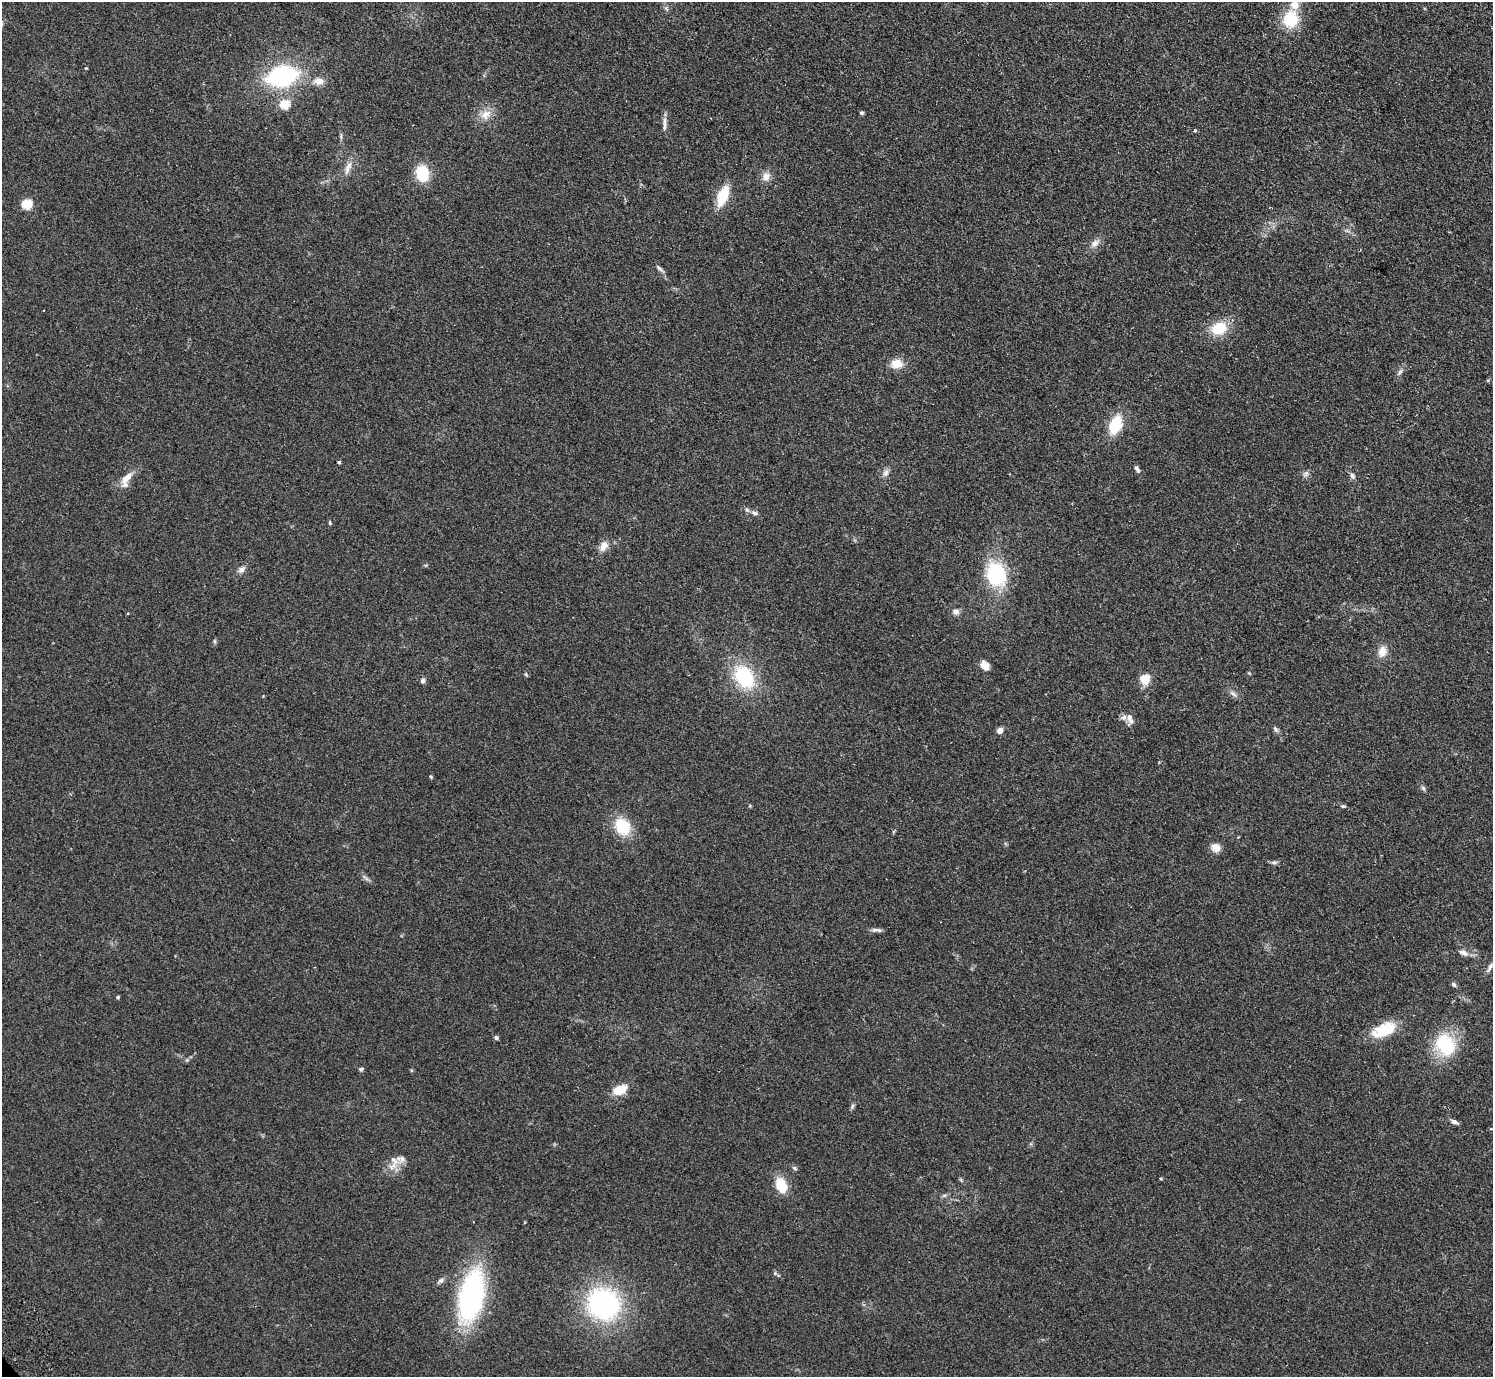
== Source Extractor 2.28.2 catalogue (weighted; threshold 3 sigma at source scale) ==
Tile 10 of 4 x 4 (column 2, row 3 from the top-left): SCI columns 1538-3028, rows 1576-2950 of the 6057 x 6041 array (HDU 1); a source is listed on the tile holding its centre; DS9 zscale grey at full resolution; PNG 1495 x 1379 px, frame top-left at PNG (2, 2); no overlay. Shown black and unused: <1% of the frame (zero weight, under 2 of 3 exposures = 3% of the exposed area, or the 3 px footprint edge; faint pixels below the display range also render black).
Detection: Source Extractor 2.28.2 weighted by HDU 2 'WHT'; one run over the whole footprint, this tile lists its part. Background 0.19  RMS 0.011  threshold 0.05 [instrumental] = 3 sigma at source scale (4.5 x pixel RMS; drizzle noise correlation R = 1.50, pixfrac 1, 0.05/0.05 arcsec/px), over >= 5 px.
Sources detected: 76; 3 inside a brighter listed object's ellipse — not listed separately; the other 73 listed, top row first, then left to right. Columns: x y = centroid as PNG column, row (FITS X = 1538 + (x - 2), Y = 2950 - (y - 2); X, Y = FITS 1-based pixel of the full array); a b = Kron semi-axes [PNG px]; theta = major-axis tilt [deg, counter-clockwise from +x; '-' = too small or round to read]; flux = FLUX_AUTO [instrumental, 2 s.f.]
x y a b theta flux
666 8 7 4 -55 2.1
1290 19 17 15 81 41
86 68 4 3 - 1
282 76 30 19 14 130
318 81 12 9 -2 8.9
285 104 5 5 - 53
861 113 5 5 - 1.7
486 114 16 12 33 13
665 122 17 5 -89 5.4
1195 130 4 4 - 1.6
341 137 8 4 90 1.9
348 168 23 7 68 9
422 173 14 11 -78 37
766 177 12 10 52 8
723 196 16 8 68 41
27 204 5 5 - 63
1095 243 11 9 43 6.6
659 268 15 4 -43 3.1
1219 328 16 13 19 32
897 364 14 11 2 14
1400 372 9 4 54 2.8
1115 425 17 11 67 40
339 462 3 3 - 1.6
1137 469 10 5 -58 3.4
886 473 11 7 71 4.9
1306 474 9 6 75 3.3
1352 476 9 6 -61 3.1
126 479 26 10 62 13
755 513 11 5 -17 3.6
330 523 7 3 82 1.2
603 546 13 9 61 8.9
241 570 9 7 46 4.7
996 574 27 21 -73 76
956 612 9 8 - 4.4
214 641 6 4 -89 1.6
1382 651 13 10 73 11
985 665 10 7 -47 11
526 674 6 4 -56 1.3
744 677 26 18 -57 69
1144 679 8 7 - 24
423 681 6 6 - 3.1
1233 694 13 4 -37 3.5
1130 719 16 7 -85 6
1275 729 8 5 -59 2.7
1000 730 4 4 - 14
430 777 4 4 - 1.5
1423 788 7 4 -46 2
1343 806 7 4 -7 1.6
622 827 18 14 -57 40
893 832 6 3 71 1.2
1216 848 12 11 - 8
1274 862 8 5 7 2.5
875 930 10 6 10 3.7
1463 953 12 7 -26 5.5
1490 967 17 5 61 4.5
1454 985 7 5 -45 2.3
118 997 4 4 - 1.3
1384 1030 29 14 22 36
496 1038 5 5 - 2.1
1445 1045 23 19 -58 67
361 1069 7 4 11 1.8
620 1090 13 7 27 27
852 1106 8 5 70 2.1
1454 1122 9 5 -21 3.9
1491 1129 4 3 - 0.79
392 1166 18 8 42 11
795 1168 7 5 -28 1.9
781 1185 17 11 -66 24
944 1195 7 4 1 1.9
775 1273 5 5 - 1.4
441 1280 9 6 38 3.4
471 1296 51 22 77 210
603 1304 32 30 -31 180